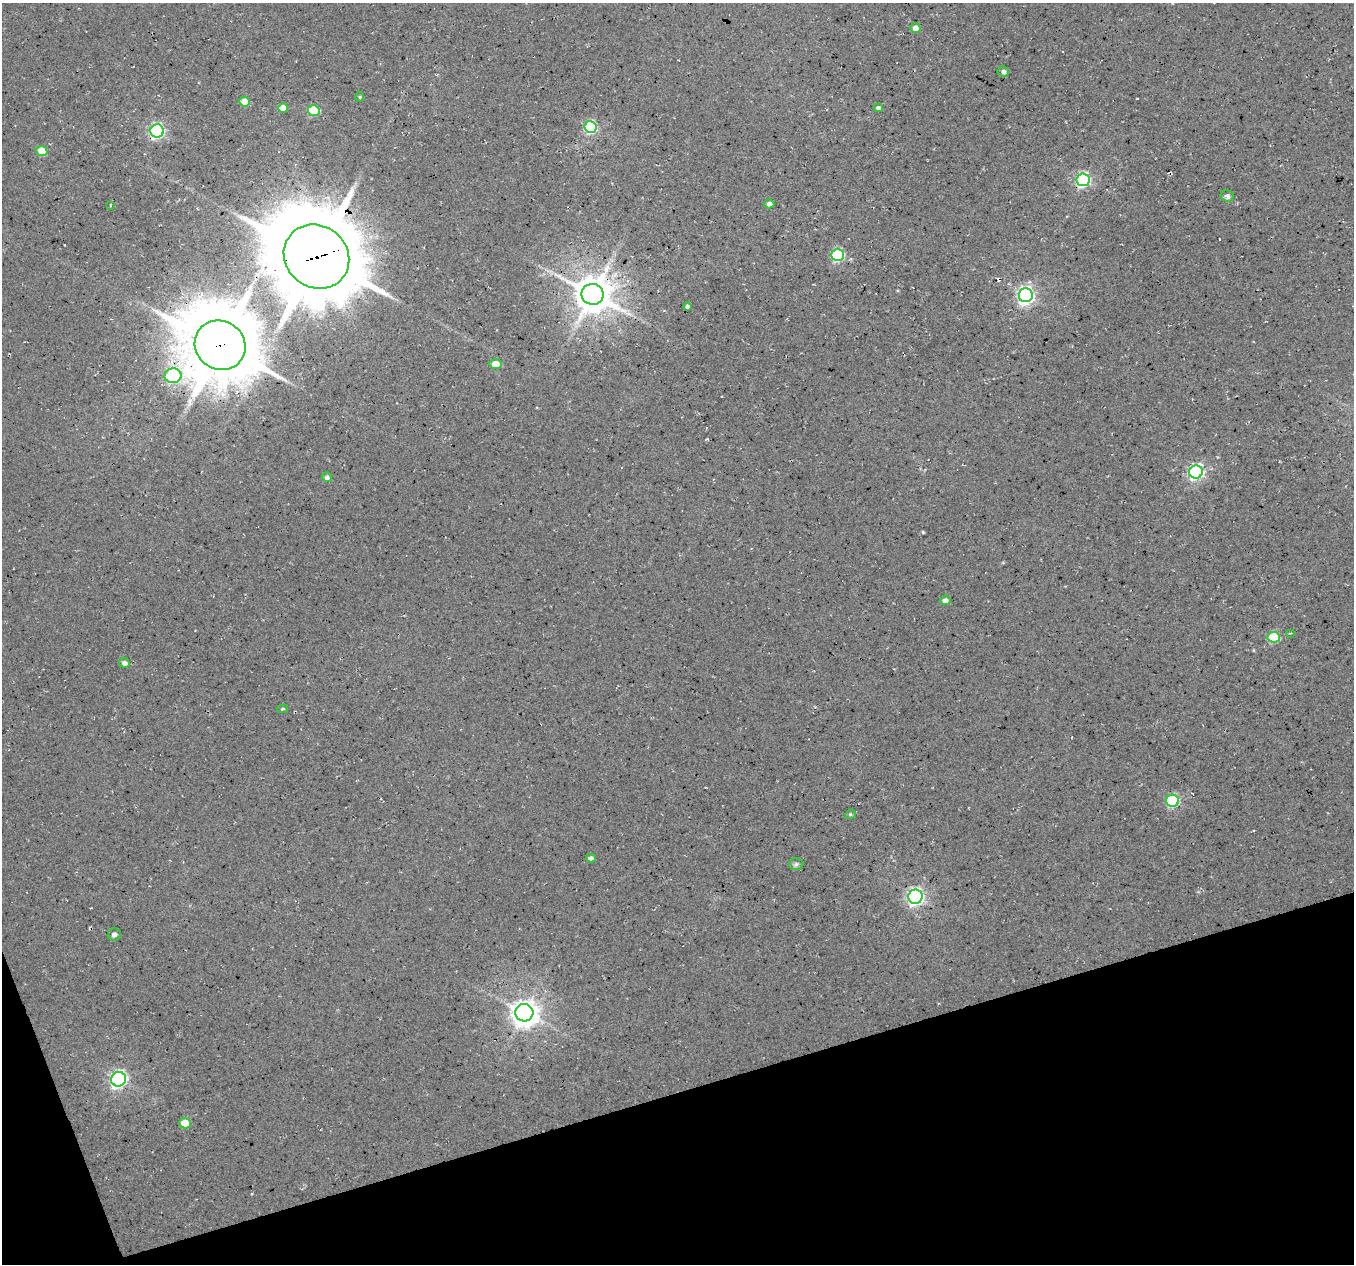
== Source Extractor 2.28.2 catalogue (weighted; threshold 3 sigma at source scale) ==
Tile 14 of 4 x 4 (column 2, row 4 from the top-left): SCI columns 1354-2705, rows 119-1380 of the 5408 x 5234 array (HDU 1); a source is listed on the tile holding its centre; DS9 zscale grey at full resolution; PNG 1356 x 1266 px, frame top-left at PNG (2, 3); each listed source drawn as its Kron ellipse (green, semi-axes under 4 px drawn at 4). Shown black and unused: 15% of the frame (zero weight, under 3 of 4 exposures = <1% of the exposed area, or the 3 px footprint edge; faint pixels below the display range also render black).
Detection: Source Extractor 2.28.2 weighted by HDU 2 'WHT'; one run over the whole footprint, this tile lists its part. Background 0.0276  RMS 0.0063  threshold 0.0285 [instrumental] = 3 sigma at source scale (4.5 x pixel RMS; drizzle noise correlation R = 1.50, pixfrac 1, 0.0396/0.0396 arcsec/px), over >= 5 px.
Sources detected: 39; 1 cosmic-ray / hot-pixel residue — neither listed nor drawn; the other 38 listed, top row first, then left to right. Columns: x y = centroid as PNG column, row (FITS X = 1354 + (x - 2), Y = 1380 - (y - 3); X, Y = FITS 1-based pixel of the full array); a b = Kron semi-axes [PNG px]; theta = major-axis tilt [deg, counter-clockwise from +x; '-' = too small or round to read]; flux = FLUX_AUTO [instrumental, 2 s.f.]
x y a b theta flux
916 28 5 4 - 5.5
1003 71 6 5 - 2.1
360 97 5 3 - 0.74
245 102 5 5 - 12
283 108 5 5 - 9.2
878 108 4 4 - 2.6
314 110 6 5 - 39
590 127 6 6 - 84
157 131 6 6 - 140
42 151 5 5 - 16
1083 180 6 6 - 130
1227 196 7 5 -24 2.6
769 204 5 4 - 2.7
110 205 4 2 - 0.57
838 255 6 6 - 75
316 257 34 31 -39 7500
593 294 11 10 - 1800
1026 295 7 7 - 240
688 306 4 3 - 2.2
220 345 26 24 -34 5100
495 364 6 5 - 8.8
173 376 8 7 - 86
1196 472 7 6 - 160
327 477 5 4 - 2
945 600 5 5 - 3.3
1290 633 3 3 - 0.61
1274 637 6 5 - 38
124 663 5 5 - 2.6
282 709 5 4 - 0.91
1172 801 6 6 - 78
850 814 5 4 - 0.93
591 858 5 4 - 1.8
796 864 7 6 - 1.6
915 897 7 7 - 230
114 934 6 6 - 2.8
524 1013 9 8 - 840
118 1079 7 7 - 210
185 1123 6 5 - 17
Overlapping masked pixels (flux is a lower limit): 5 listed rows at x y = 1083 180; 316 257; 593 294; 220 345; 173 376